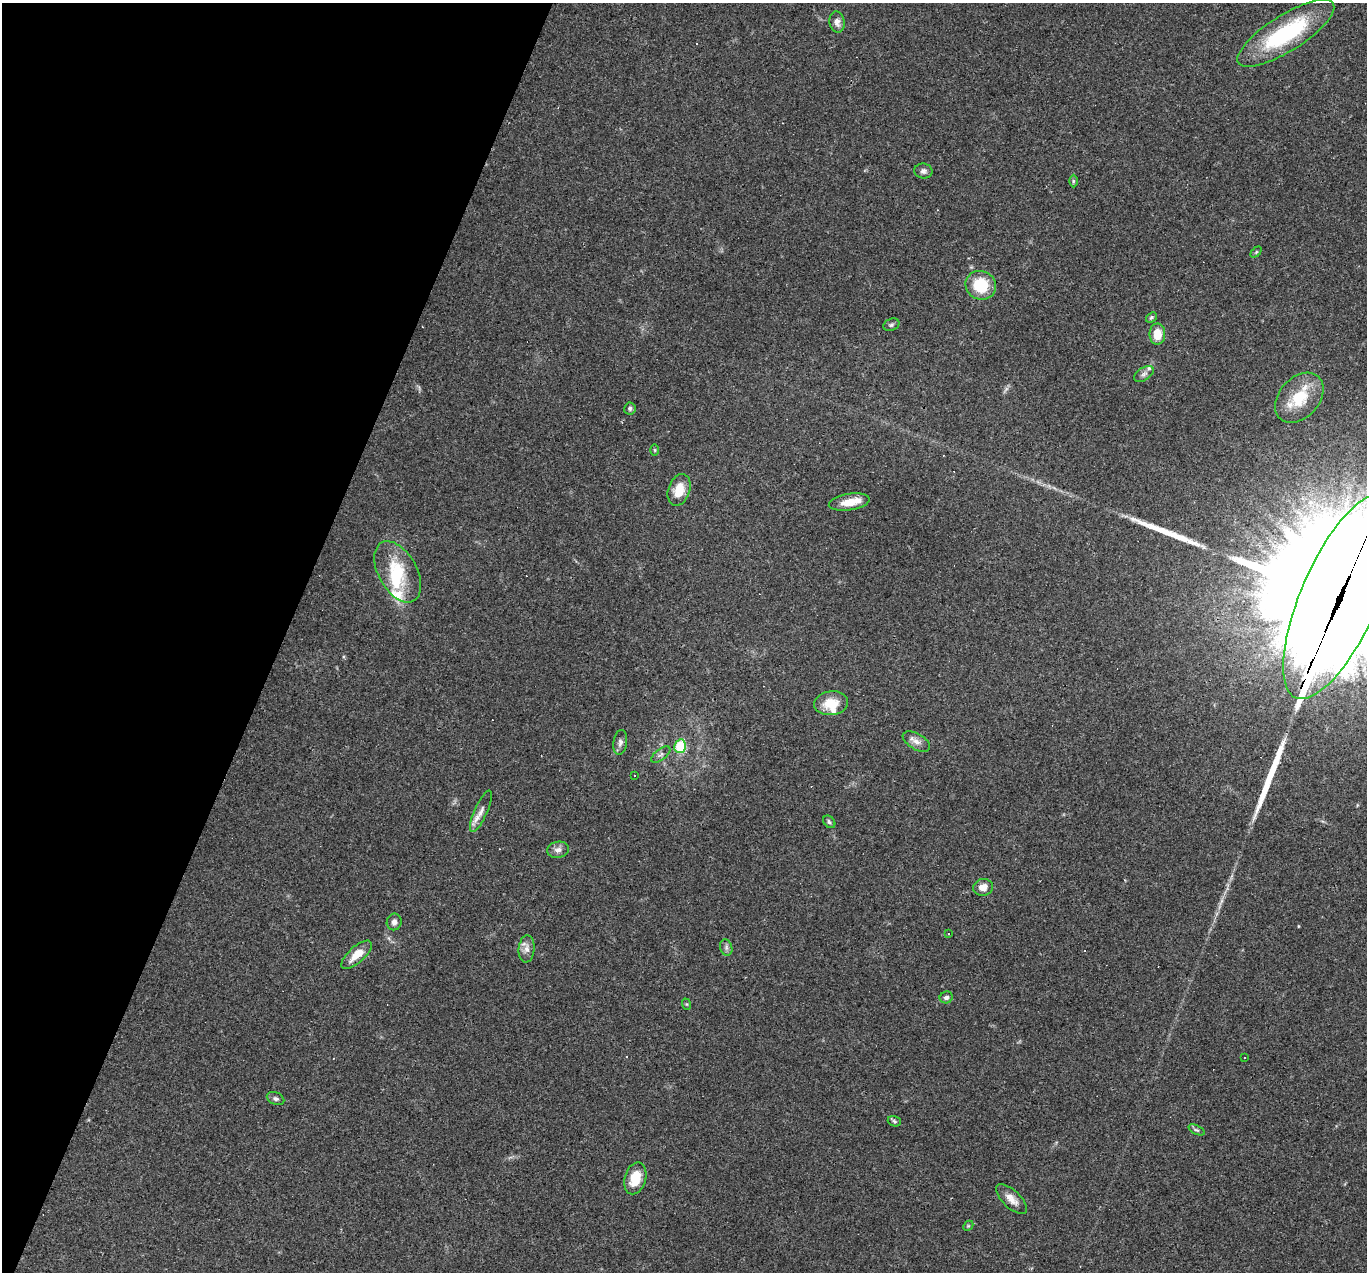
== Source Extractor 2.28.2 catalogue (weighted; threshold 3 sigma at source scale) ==
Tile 9 of 4 x 4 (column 1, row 3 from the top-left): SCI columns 1-1365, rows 1534-2803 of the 5459 x 5474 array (HDU 1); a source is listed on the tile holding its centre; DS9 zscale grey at full resolution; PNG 1369 x 1274 px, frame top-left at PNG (2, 3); each listed source drawn as its Kron ellipse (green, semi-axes under 4 px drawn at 4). Shown black and unused: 21% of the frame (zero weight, under 3 of 4 exposures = <1% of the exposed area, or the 3 px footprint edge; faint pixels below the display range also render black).
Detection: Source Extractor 2.28.2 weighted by HDU 2 'WHT'; one run over the whole footprint, this tile lists its part. Background 0.0574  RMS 0.0051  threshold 0.0231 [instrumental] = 3 sigma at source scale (4.5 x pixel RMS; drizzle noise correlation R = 1.50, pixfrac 1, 0.05/0.05 arcsec/px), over >= 5 px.
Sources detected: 56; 1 inside a brighter object's white glare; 8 cosmic-ray / hot-pixel residue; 2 long thin detections or spike segments (spike, bleed or trail) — neither listed nor drawn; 4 inside a brighter listed object's ellipse — not listed separately; the other 41 listed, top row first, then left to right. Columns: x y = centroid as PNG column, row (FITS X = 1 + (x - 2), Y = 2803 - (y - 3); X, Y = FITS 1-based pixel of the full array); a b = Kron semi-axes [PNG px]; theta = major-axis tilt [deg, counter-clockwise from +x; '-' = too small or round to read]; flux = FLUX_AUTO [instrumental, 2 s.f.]
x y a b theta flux
837 22 11 7 -81 2.7
1286 33 56 18 32 53
923 171 9 7 -6 1.8
1073 181 6 4 90 0.7
1256 252 6 4 45 0.66
981 285 15 14 - 20
1151 317 6 4 39 0.91
891 325 8 6 22 1.1
1157 334 10 8 -90 8.6
1144 374 11 6 33 1.7
1299 398 28 20 48 19
630 408 6 5 - 1
655 450 6 4 -89 0.6
679 490 16 10 71 9
849 502 20 8 9 7.3
398 572 33 19 -61 23
1340 597 110 38 66 41000
831 703 17 12 7 10
620 742 12 7 81 2.1
916 742 15 7 -30 3.4
680 746 7 6 - 21
661 754 11 5 37 1.7
635 775 3 2 - 0.6
481 811 22 6 66 3.9
829 822 7 5 -49 1.1
558 850 11 8 11 2.6
983 887 10 8 12 4.1
394 922 8 7 - 1.9
948 933 3 3 - 3.4
726 948 8 6 -72 1.5
527 949 14 8 85 3.2
357 955 19 8 41 7.6
946 997 6 6 - 1.6
686 1004 6 3 -70 0.54
1244 1057 3 2 - 0.53
276 1099 9 6 -24 1.4
894 1121 7 5 -19 0.94
1197 1130 8 4 -25 0.99
635 1178 16 10 74 12
1011 1199 20 8 -44 4.7
968 1226 6 4 44 0.64
Overlapping masked pixels (flux is a lower limit): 1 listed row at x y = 1340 597
Isophote crosses this tile's border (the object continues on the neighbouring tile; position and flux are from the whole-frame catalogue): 1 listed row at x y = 1340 597